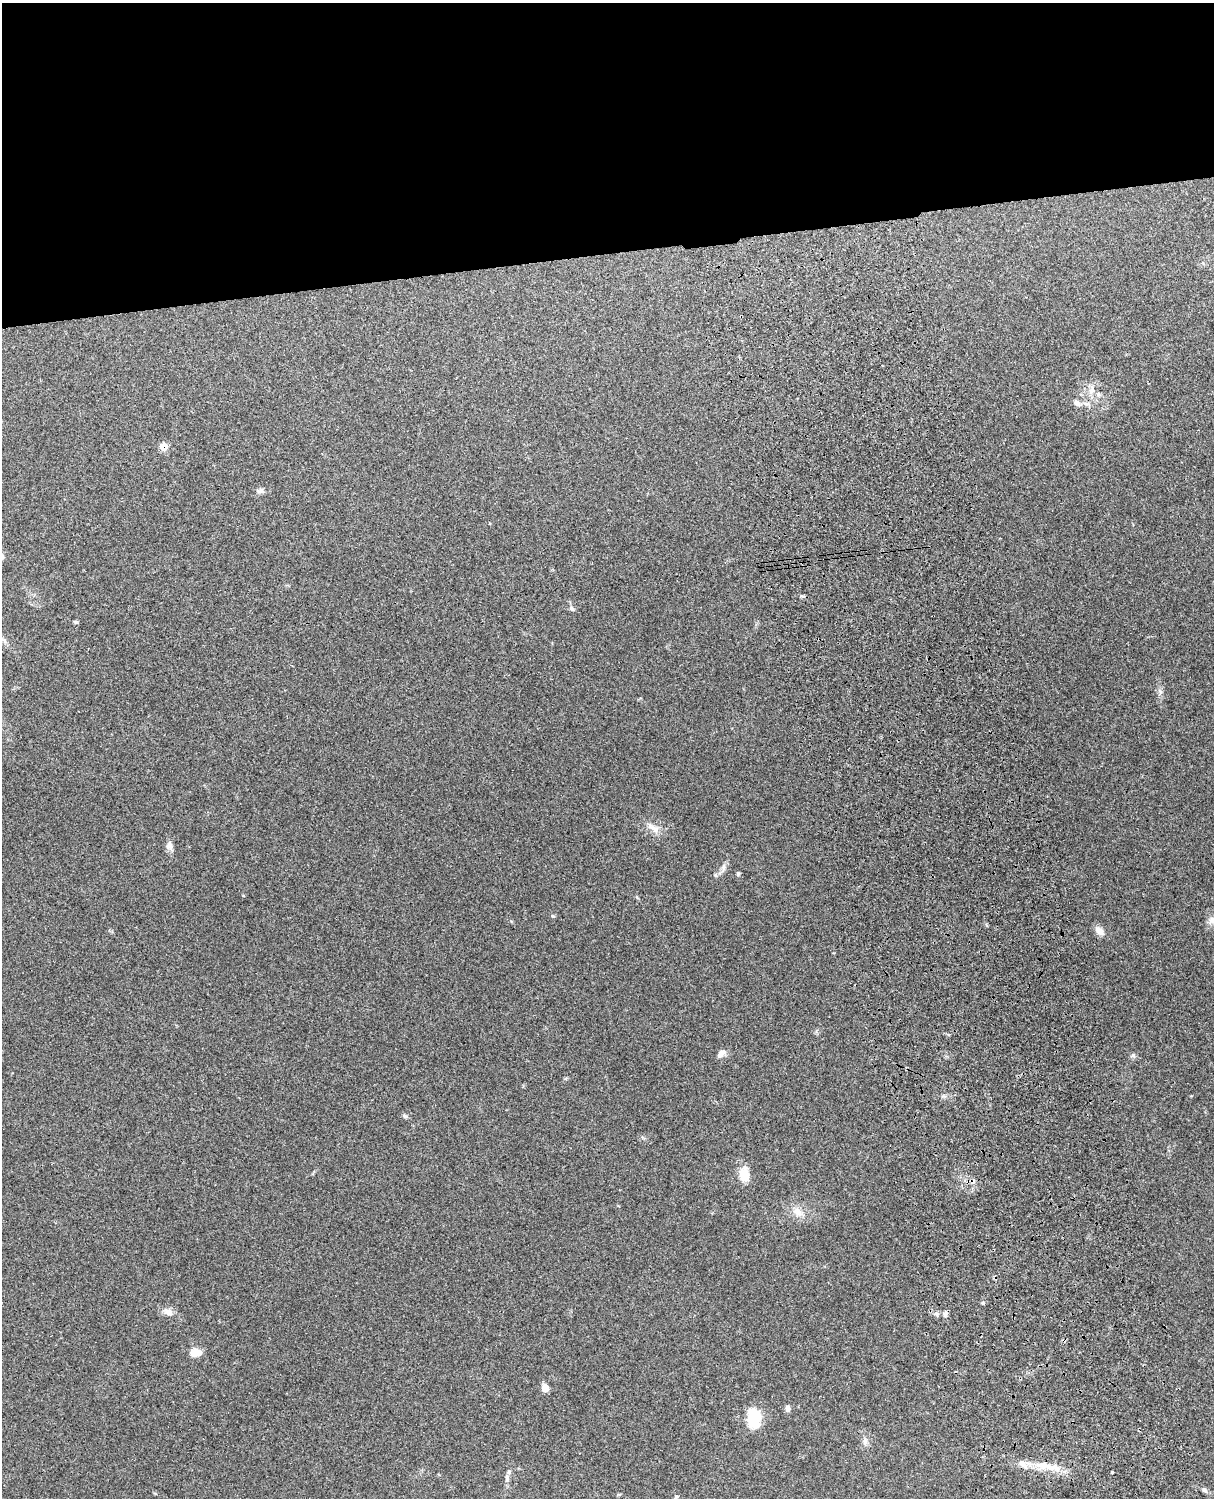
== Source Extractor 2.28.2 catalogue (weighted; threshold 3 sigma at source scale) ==
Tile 2 of 4 x 3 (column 2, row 1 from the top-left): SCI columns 1333-2544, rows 3155-4650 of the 5089 x 4928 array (HDU 1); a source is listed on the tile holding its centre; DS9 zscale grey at full resolution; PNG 1216 x 1500 px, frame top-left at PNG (2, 3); no overlay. Shown black and unused: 17% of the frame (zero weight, under 3 of 4 exposures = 6% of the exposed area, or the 3 px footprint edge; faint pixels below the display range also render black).
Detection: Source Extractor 2.28.2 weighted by HDU 2 'WHT'; one run over the whole footprint, this tile lists its part. Background 0.261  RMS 0.0089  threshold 0.0402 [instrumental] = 3 sigma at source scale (4.5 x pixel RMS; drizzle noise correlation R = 1.50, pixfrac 1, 0.05/0.05 arcsec/px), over >= 5 px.
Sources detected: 33; all 33 listed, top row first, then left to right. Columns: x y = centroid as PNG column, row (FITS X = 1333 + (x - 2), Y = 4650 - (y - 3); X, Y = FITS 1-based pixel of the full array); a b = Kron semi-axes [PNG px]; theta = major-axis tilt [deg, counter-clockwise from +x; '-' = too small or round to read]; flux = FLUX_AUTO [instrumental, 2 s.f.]
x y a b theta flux
1091 390 12 8 76 5.9
1098 394 7 6 - 2.7
1077 403 10 7 -46 3.7
164 447 6 6 - 14
260 490 10 6 34 2.7
572 609 8 5 -53 1.8
1160 691 7 4 -20 1.6
655 829 18 8 -33 7.3
169 846 11 9 80 4.2
723 868 15 5 76 3.3
738 874 5 4 - 1.3
553 916 6 4 -42 1.1
1211 920 11 7 58 4.2
1099 931 13 8 -47 6.4
721 1053 12 7 51 4.4
1133 1055 6 5 - 1.8
405 1116 8 4 -36 1.6
744 1175 16 11 -87 14
798 1212 16 9 -40 8.2
983 1303 5 5 - 1.1
168 1312 12 8 -30 5.2
936 1313 6 4 0 1.9
945 1314 7 6 - 2.6
196 1352 12 8 9 11
545 1388 5 5 - 17
788 1408 7 6 - 3.1
754 1418 23 15 -89 25
865 1441 9 7 83 3.6
1050 1467 19 8 -13 12
1112 1472 2 2 - 0.64
507 1478 12 6 86 3.3
1204 1490 8 5 -39 2
676 1497 8 4 36 1.3
Overlapping masked pixels (flux is a lower limit): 1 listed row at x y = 164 447
Unlisted compact peaks at least as high as the median listed source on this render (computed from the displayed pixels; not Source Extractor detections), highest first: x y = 76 622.